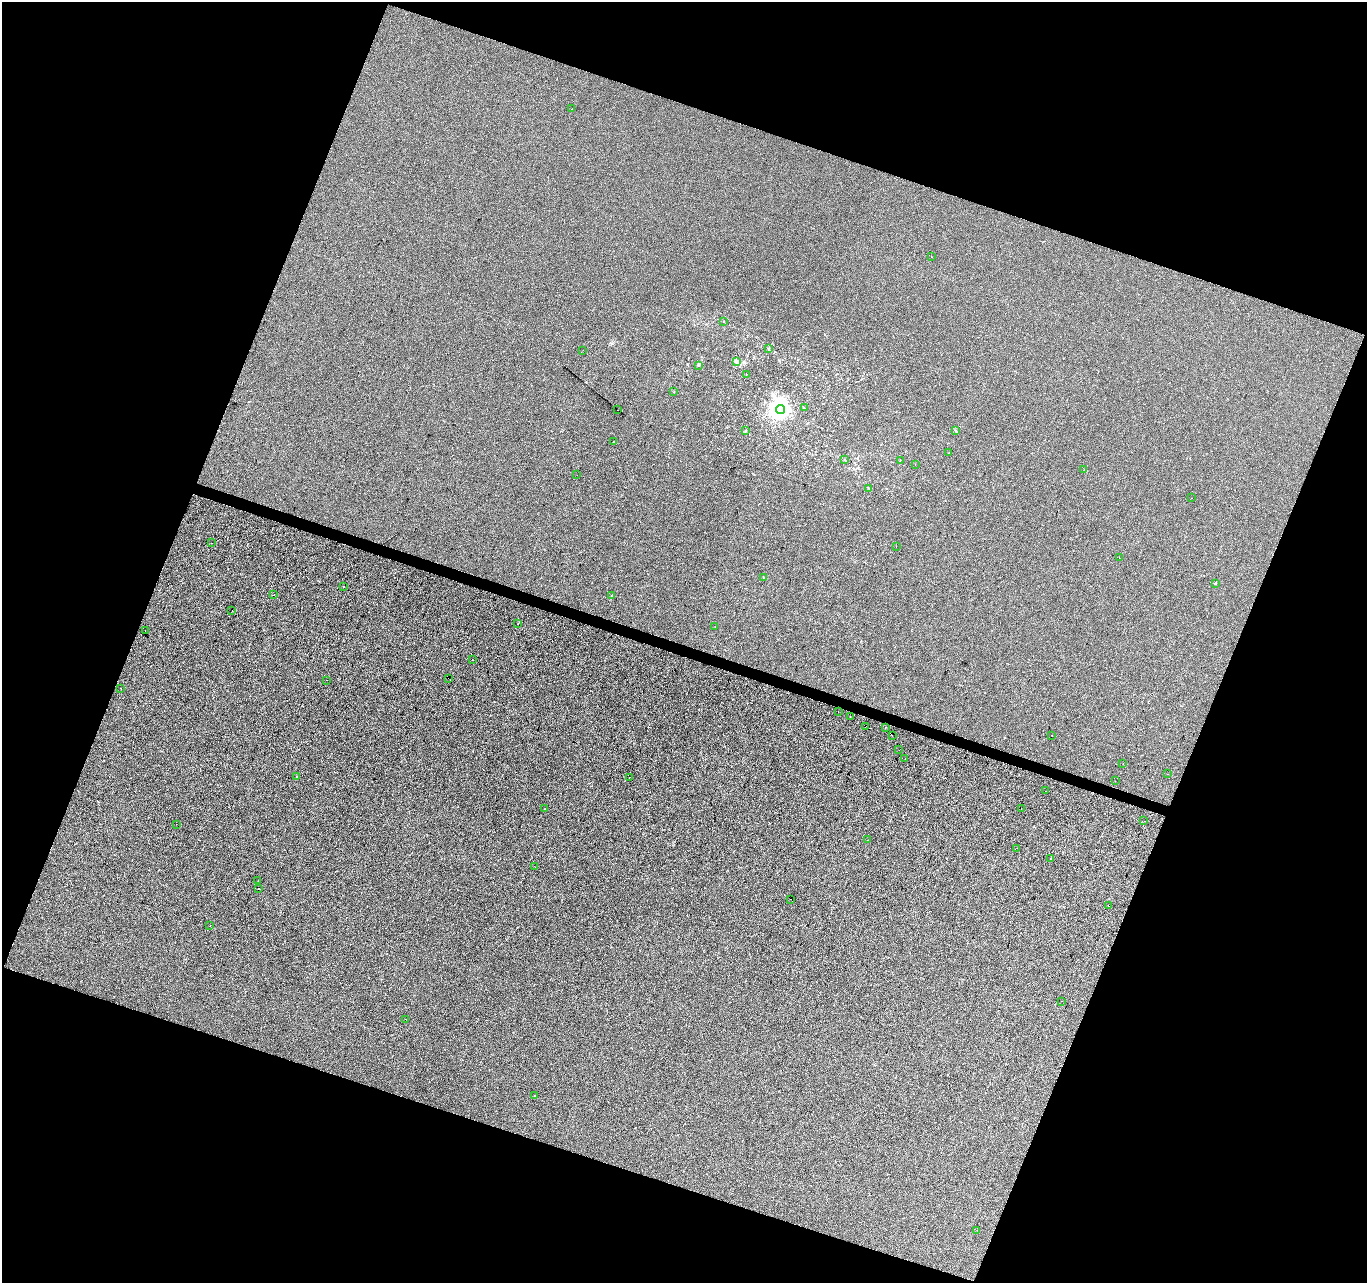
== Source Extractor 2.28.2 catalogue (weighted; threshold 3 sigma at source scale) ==
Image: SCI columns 10-5467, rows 278-5398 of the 5468 x 5612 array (HDU 1 of 3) = the unmasked area's bounding box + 8 px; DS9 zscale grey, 4 x 4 block average (1 PNG px = mean of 4 x 4 image px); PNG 1369 x 1285 px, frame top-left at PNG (2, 2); each listed source drawn as its Kron ellipse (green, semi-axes under 4 px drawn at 4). Shown black and unused: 41% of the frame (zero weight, under 3 of 4 exposures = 2% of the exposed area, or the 3 px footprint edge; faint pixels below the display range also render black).
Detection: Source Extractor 2.28.2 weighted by HDU 2 'WHT'. Background -0.00824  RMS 0.0063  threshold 0.0283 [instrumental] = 3 sigma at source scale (4.5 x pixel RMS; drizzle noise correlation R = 1.50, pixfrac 1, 0.0396/0.0396 arcsec/px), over >= 5 px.
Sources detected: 76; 6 cosmic-ray / hot-pixel residue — neither listed nor drawn; the other 70 listed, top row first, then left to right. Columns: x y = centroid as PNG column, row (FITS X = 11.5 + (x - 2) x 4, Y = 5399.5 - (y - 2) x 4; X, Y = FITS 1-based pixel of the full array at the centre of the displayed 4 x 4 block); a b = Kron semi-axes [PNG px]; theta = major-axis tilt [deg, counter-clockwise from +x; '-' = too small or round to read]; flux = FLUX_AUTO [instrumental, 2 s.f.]
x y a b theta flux
572 109 2 2 - 1.4
931 257 2 2 - 3
724 321 2 2 - 1.3
769 348 2 2 - 3.1
583 350 2 2 - 3.2
737 361 4 3 - 8.6
698 365 2 2 - 1.9
746 374 2 2 - 0.62
674 392 2 2 - 0.95
804 407 2 2 - 0.69
780 409 4 4 - 1700
617 410 2 2 - 1
746 431 2 2 - 1.6
956 431 2 2 - 3
614 441 2 2 - 0.65
949 453 2 2 - 3
844 459 2 2 - 1
900 460 2 2 - 1.2
915 464 2 2 - 1.2
1084 470 2 2 - 0.61
577 475 2 2 - 1
869 489 2 2 - 1.1
1191 498 2 2 - 0.87
211 543 2 2 - 1.3
896 547 2 2 - 0.84
1119 558 2 2 - 0.91
763 577 2 2 - 1.5
1215 583 2 2 - 4.7
343 587 2 2 - 4
274 595 2 2 - 1.9
611 595 2 2 - 1.6
232 610 2 2 - 1.1
518 624 2 2 - 0.77
715 626 2 2 - 0.52
145 630 2 2 - 0.82
472 660 2 2 - 2.1
448 678 2 2 - 1
326 680 2 2 - 0.52
121 688 2 2 - 2.5
838 711 2 2 - 0.47
850 717 2 2 - 0.94
865 726 2 2 - 0.71
885 728 2 2 - 9.3
892 735 2 2 - 1.7
1052 735 2 2 - 1.3
899 750 2 2 - 0.99
905 759 2 2 - 4.6
1123 764 2 2 - 2.5
1168 774 2 2 - 0.5
297 776 2 2 - 4.3
629 777 2 2 - 2.5
1115 781 2 2 - 0.91
1045 791 2 2 - 0.74
1021 808 2 2 - 0.68
545 809 2 2 - 1.2
1144 821 2 2 - 3.1
176 824 2 2 - 0.52
867 840 2 2 - 2.4
1017 848 2 2 - 1.3
1050 859 2 2 - 1.3
535 867 2 2 - 1.9
258 880 2 2 - 0.77
259 888 2 2 - 2.9
790 899 2 2 - 4.7
1108 906 2 2 - 11
210 926 2 2 - 0.66
1061 1001 2 2 - 0.57
405 1019 2 2 - 0.51
534 1096 2 2 - 1
977 1230 2 2 - 0.44
Overlapping masked pixels (flux is a lower limit): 1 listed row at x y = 865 726
Diffuse or blended objects may show on this block-average render without a row.